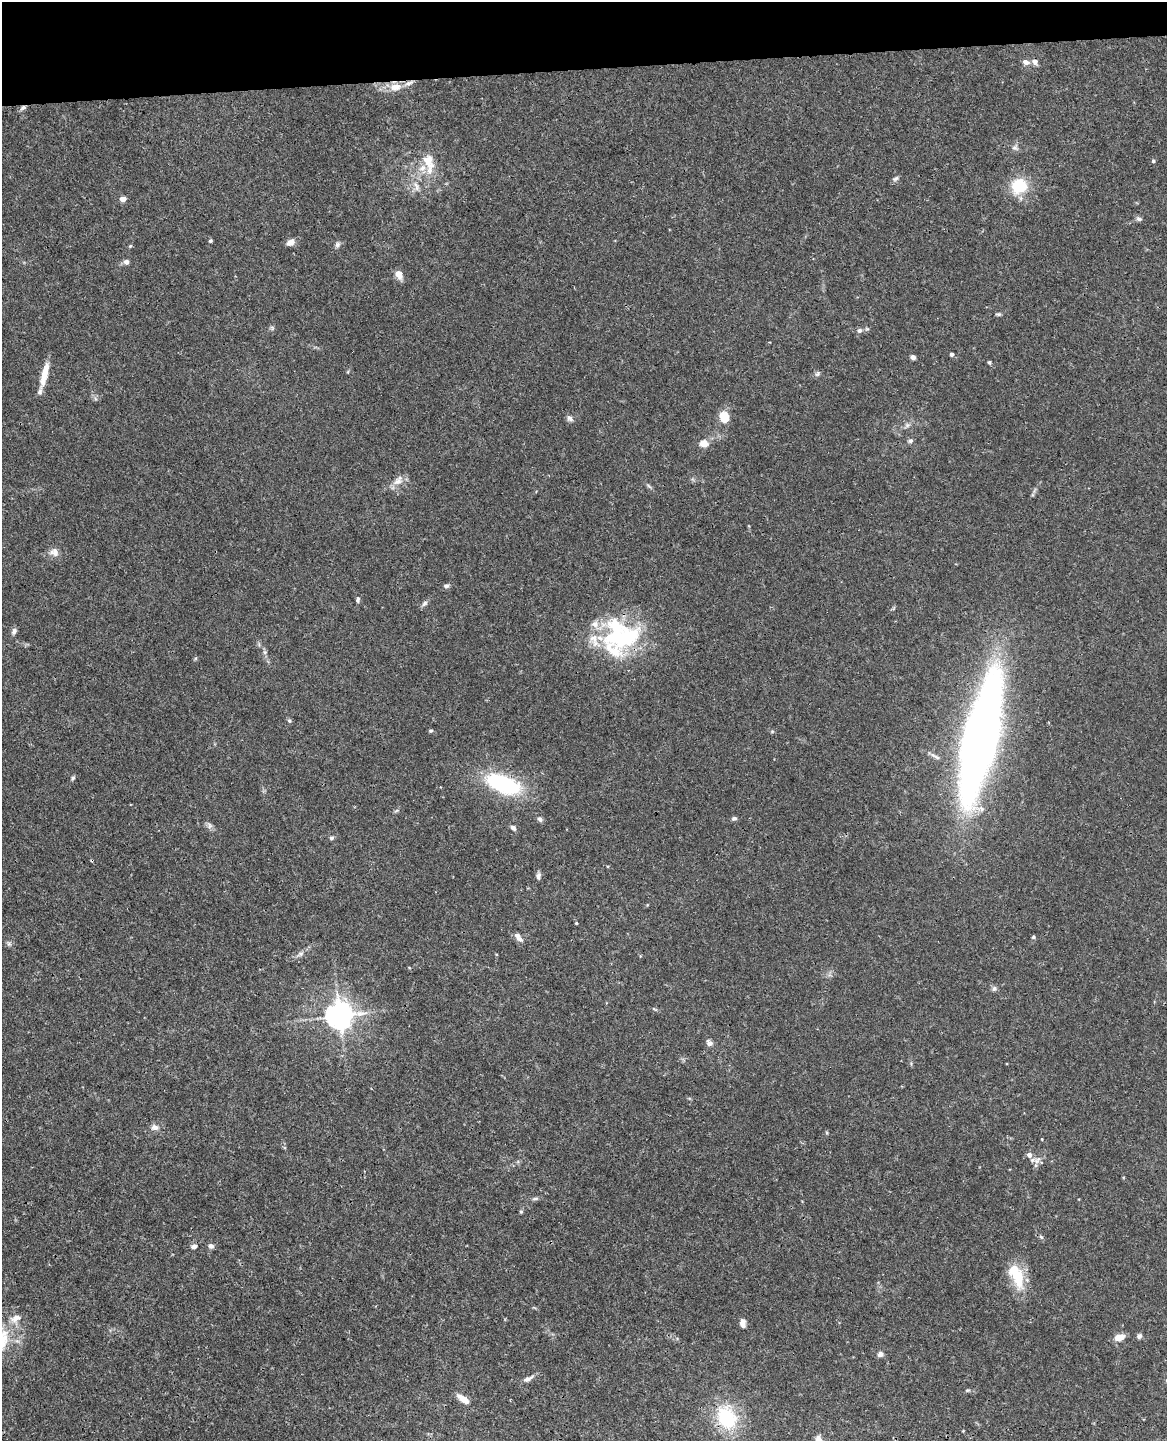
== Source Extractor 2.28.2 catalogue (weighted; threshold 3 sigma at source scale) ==
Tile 3 of 4 x 3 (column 3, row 1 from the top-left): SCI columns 2388-3552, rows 3025-4463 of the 4777 x 4717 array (HDU 1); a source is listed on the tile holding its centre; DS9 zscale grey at full resolution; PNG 1169 x 1443 px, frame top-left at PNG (2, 2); no overlay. Shown black and unused: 5% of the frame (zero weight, under 3 of 4 exposures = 6% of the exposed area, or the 3 px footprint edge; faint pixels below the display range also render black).
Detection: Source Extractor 2.28.2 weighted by HDU 2 'WHT'; one run over the whole footprint, this tile lists its part. Background 0.0441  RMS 0.0031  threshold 0.0138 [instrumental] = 3 sigma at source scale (4.5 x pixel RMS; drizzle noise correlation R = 1.50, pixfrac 1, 0.05/0.05 arcsec/px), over >= 5 px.
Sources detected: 92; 2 inside a brighter object's white glare — not listed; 9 inside a brighter listed object's ellipse — not listed separately; the other 81 listed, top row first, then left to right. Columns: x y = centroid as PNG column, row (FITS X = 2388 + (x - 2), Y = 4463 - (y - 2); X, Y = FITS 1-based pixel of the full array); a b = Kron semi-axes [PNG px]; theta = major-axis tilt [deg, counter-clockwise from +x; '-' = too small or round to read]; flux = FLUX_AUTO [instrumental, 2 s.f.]
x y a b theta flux
1035 61 6 6 - 1.6
1026 62 8 6 -20 1.5
395 87 15 10 6 3.8
23 108 8 6 30 0.91
1015 148 8 7 - 1
428 160 27 14 -82 6.7
1153 161 5 4 - 0.59
896 179 9 5 25 0.76
416 186 16 7 -65 2.2
1019 186 21 19 42 10
123 199 4 4 - 4.1
1139 219 7 6 - 0.89
210 241 4 4 - 0.47
290 242 10 7 23 2
337 245 8 6 46 0.83
130 246 5 4 - 0.4
126 262 6 6 - 1.2
399 275 11 8 -58 2.6
998 314 7 4 -8 0.51
272 328 6 6 - 0.55
859 330 8 7 - 0.93
951 354 4 4 - 0.82
913 357 6 5 - 1
989 362 4 4 - 0.54
818 373 9 6 47 0.73
44 374 28 7 76 5.5
724 417 11 8 -75 6.3
570 418 9 6 -43 1
907 425 7 4 1 0.73
910 441 7 5 32 0.8
704 443 11 10 - 2.6
398 481 13 10 14 2.5
649 486 9 4 -42 0.6
54 552 13 10 -21 2.1
446 586 8 6 10 0.79
358 599 8 5 87 0.73
424 603 9 6 41 0.9
14 631 9 6 69 1.1
622 637 57 32 6 36
265 652 6 6 - 0.62
289 721 6 5 - 0.5
431 731 6 4 7 0.41
772 731 5 5 - 0.4
983 740 127 22 78 240
935 756 18 5 -30 1.3
73 778 6 4 62 0.56
503 784 41 19 -21 29
396 811 6 4 20 0.43
734 818 7 5 15 0.7
540 819 7 6 - 0.87
210 825 9 7 -65 1
513 828 8 5 -44 0.9
331 838 6 5 - 0.67
538 876 9 5 83 0.9
576 923 3 3 - 0.33
517 935 8 6 -55 1.4
1033 937 5 4 - 0.44
9 944 8 5 -72 0.67
300 954 10 6 20 1.1
994 988 8 7 - 0.83
654 1009 8 3 -33 0.4
339 1015 8 8 - 420
709 1043 9 7 -43 1.3
155 1127 11 8 -8 1.6
1032 1160 11 6 12 1.3
535 1198 10 4 1 0.72
521 1212 6 4 69 0.43
1041 1237 7 4 -44 0.55
194 1246 6 5 - 1.4
211 1246 7 6 - 1
1018 1278 33 17 -82 9.4
16 1318 14 10 34 2.8
743 1323 9 6 -83 1.8
1139 1336 6 6 - 0.92
1119 1337 12 7 20 2.8
880 1354 8 7 - 1.1
528 1379 15 6 28 1.5
967 1390 6 4 19 0.44
463 1399 17 7 -34 3
727 1417 29 22 -62 19
819 1440 11 7 -56 2.4
Overlapping masked pixels (flux is a lower limit): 4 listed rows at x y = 23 108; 622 637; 983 740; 727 1417
Isophote crosses this tile's border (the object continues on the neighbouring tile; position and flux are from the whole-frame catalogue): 1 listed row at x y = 819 1440